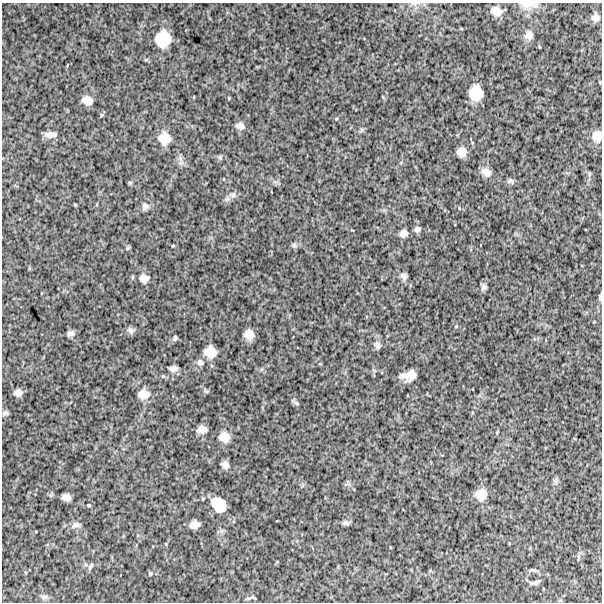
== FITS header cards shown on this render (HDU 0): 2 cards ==
NAXIS1  =                  600
NAXIS2  =                  600

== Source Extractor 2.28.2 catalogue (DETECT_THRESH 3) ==
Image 600 x 600 px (HDU 0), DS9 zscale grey, 1 PNG px = 1 image px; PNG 604 x 604 px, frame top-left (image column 1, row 600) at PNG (2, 3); no overlay
Background 977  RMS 260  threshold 785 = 3 sigma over >= 5 px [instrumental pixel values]
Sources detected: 67; all 67 listed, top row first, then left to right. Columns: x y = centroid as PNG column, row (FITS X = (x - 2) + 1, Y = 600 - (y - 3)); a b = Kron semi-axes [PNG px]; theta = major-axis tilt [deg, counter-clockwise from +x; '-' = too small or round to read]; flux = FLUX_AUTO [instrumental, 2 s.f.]
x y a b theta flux
528 4 21 8 3 140000
496 11 9 7 -19 150000
595 18 9 8 - 88000
529 35 12 10 81 110000
163 39 15 14 - 490000
540 47 4 3 - 14000
600 82 3 3 - 15000
476 93 13 11 87 390000
229 98 4 3 - 16000
87 100 10 8 -17 150000
336 119 4 3 - 14000
240 126 11 8 -18 91000
49 135 12 7 -4 100000
597 136 12 11 - 170000
164 138 13 13 - 270000
461 152 9 9 - 150000
486 172 12 9 -31 120000
224 179 3 2 - 12000
510 181 9 6 7 45000
130 183 6 4 68 25000
233 195 9 7 56 69000
75 205 4 3 - 16000
145 206 11 9 38 77000
459 208 4 3 - 13000
417 229 8 7 - 51000
403 233 9 8 - 89000
294 245 6 6 - 38000
173 246 5 3 - 18000
128 248 6 4 44 22000
404 276 10 7 -43 65000
144 278 13 11 7 130000
483 287 9 6 69 54000
600 297 8 4 90 35000
456 326 5 4 - 17000
130 330 10 7 -44 56000
70 333 9 6 23 61000
249 334 9 8 - 160000
175 338 6 4 77 32000
377 345 10 7 -67 61000
210 352 10 10 - 240000
200 362 10 9 - 84000
173 368 10 6 6 71000
409 375 14 8 12 210000
163 376 5 5 - 25000
206 391 7 4 -18 27000
18 393 7 6 - 76000
143 394 13 11 2 180000
296 403 10 5 -33 40000
5 413 9 5 15 38000
202 429 9 7 7 110000
497 432 4 3 - 15000
224 437 11 10 - 180000
225 465 8 7 - 79000
481 494 11 10 - 220000
66 497 8 6 -7 95000
215 500 14 8 17 140000
89 505 3 2 - 19000
221 507 15 13 13 280000
346 523 9 6 -4 49000
194 524 8 6 16 120000
76 525 12 8 11 81000
578 556 6 4 -71 28000
90 566 10 5 61 42000
150 574 5 4 - 23000
536 582 13 5 32 60000
45 597 12 6 0 57000
250 598 12 3 11 40000
At the frame edge (FLAGS 8, measured only in part): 4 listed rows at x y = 528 4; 600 82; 597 136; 600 297